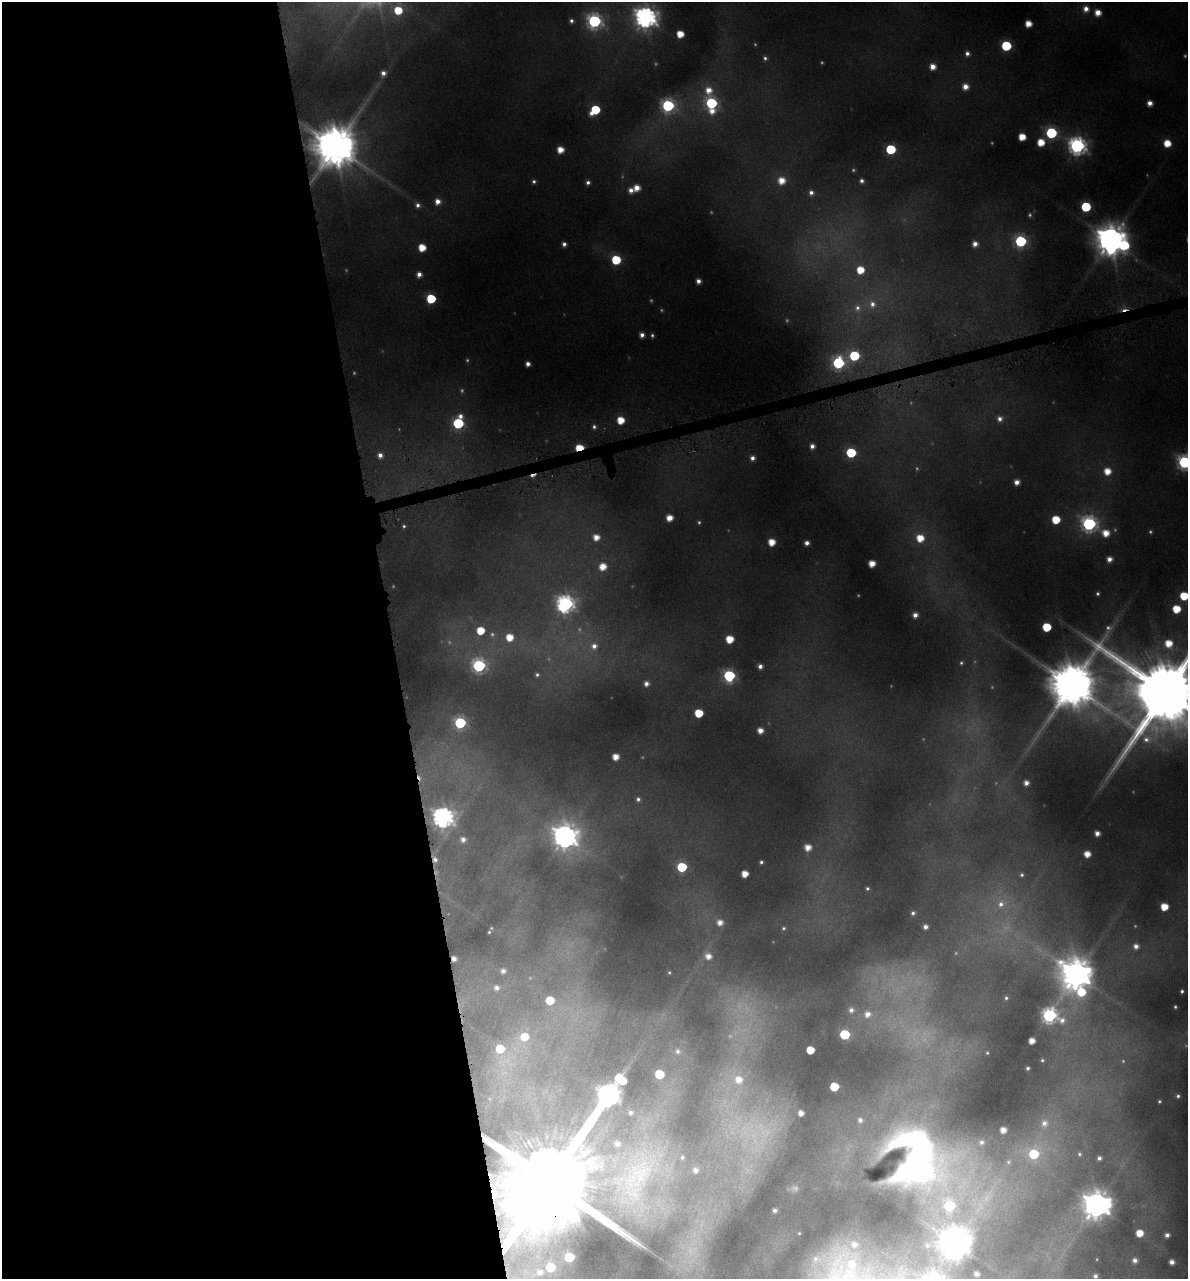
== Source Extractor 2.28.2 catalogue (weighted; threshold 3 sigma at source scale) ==
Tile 9 of 4 x 4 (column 1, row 3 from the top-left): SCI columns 103-1288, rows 1282-2558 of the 4896 x 5150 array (HDU 1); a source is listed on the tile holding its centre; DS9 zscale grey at full resolution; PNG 1190 x 1281 px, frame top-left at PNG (2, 2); no overlay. Shown black and unused: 34% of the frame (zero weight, under 4 of 8 exposures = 2% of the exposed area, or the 3 px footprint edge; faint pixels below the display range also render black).
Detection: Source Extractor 2.28.2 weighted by HDU 2 'WHT'; one run over the whole footprint, this tile lists its part. Background -0.0182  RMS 0.0096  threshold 0.0393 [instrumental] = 3 sigma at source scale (4.09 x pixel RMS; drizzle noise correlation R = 1.36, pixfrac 0.8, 0.0396/0.0396 arcsec/px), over >= 5 px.
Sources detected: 259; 67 too faint to see at this stretch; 2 cosmic-ray / hot-pixel residue — not listed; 6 inside a brighter listed object's ellipse — not listed separately; the other 184 listed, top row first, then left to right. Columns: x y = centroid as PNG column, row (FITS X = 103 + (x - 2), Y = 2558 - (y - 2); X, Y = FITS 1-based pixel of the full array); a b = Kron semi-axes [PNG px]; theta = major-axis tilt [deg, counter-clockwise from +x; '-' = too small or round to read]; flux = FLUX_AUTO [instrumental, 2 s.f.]
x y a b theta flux
1086 9 8 8 - 12
398 10 8 6 -86 42
1098 12 6 6 - 18
646 17 9 9 - 1000
571 21 6 6 - 4.8
594 21 8 8 - 310
1028 23 5 5 - 21
680 34 5 5 - 26
1006 46 6 6 - 100
967 53 6 6 - 6.3
765 58 6 5 - 3.8
933 66 5 5 - 16
383 73 6 6 - 7.6
965 87 6 6 - 14
709 90 13 11 64 23
711 103 7 7 - 180
1150 103 5 5 - 11
668 106 8 7 - 230
595 110 8 6 42 65
712 111 7 6 - 13
1051 133 7 7 - 150
1022 137 5 5 - 27
1041 142 6 6 - 29
1167 143 6 5 - 28
1077 146 8 8 - 530
335 147 15 14 - 6000
891 149 6 6 - 110
560 150 5 5 - 21
781 180 7 7 - 22
534 181 5 5 - 3.3
862 181 5 5 - 5.3
588 182 5 5 - 5.1
637 188 6 6 - 17
631 190 6 6 - 9.4
811 193 7 7 - 7
438 201 6 6 - 13
418 205 7 7 - 6.5
1086 207 6 6 - 91
1111 240 11 10 - 2600
1021 241 7 7 - 180
564 244 5 4 - 5.7
975 244 5 5 - 10
1124 245 11 8 84 65
422 247 6 6 - 30
616 260 6 6 - 69
860 270 6 6 - 32
419 274 5 5 - 9.4
698 281 5 5 - 8.3
431 299 6 6 - 82
872 304 13 12 - 16
857 308 13 12 - 14
1124 309 12 4 10 8.5
642 335 5 5 - 7.7
652 335 5 4 - 2.7
854 356 7 7 - 94
838 363 8 7 - 190
528 364 5 4 - 7.9
460 416 6 6 - 7
1000 419 7 6 - 7.6
620 420 6 6 - 30
458 423 7 7 - 130
594 427 6 5 - 4.1
812 446 5 5 - 8.3
579 448 5 4 - 39
851 453 6 6 - 94
380 455 7 6 - 9.2
752 458 6 5 - 7.4
1185 462 7 7 - 320
1107 471 7 7 - 23
1017 482 5 5 - 11
669 518 6 5 - 18
1056 520 6 6 - 42
1089 524 8 8 - 340
1106 533 8 6 -22 22
596 537 7 6 - 18
920 538 8 8 - 30
772 542 6 5 - 25
807 543 5 5 - 7.7
1109 559 6 5 - 10
872 563 5 5 - 20
602 567 8 7 - 23
1184 596 6 6 - 46
565 604 9 8 - 530
1176 609 6 6 - 38
915 615 5 5 - 9.3
1047 627 6 6 - 56
480 631 7 6 - 37
509 637 7 7 - 27
729 639 6 6 - 32
1168 643 8 7 - 28
594 646 12 12 - 17
961 663 7 6 - 3.2
479 666 8 8 - 240
760 666 4 4 - 7.1
537 675 7 6 - 4
729 676 7 7 - 180
646 684 6 6 - 7.5
1072 685 16 13 73 7200
1166 692 29 22 -83 24000
699 713 6 6 - 45
460 723 7 7 - 160
760 730 5 5 - 13
615 757 5 5 - 18
419 777 12 5 -61 9.8
1026 783 5 5 - 9
638 799 5 5 - 4.3
443 817 9 9 - 790
1097 833 5 5 - 9.7
565 837 11 10 - 1300
463 839 6 6 - 8.8
808 847 6 6 - 17
1087 854 5 5 - 18
435 859 8 6 -63 6.7
761 862 4 4 - 3.1
682 867 6 6 - 89
745 874 5 5 - 20
1022 875 6 6 - 3.1
867 888 5 4 - 2.8
1164 907 6 6 - 30
913 913 5 4 - 3.6
720 922 7 6 - 12
925 927 4 4 - 7.1
1005 927 38 24 55 64
783 928 5 4 - 2.4
489 932 3 3 - 1.9
1136 946 7 7 - 9.2
708 956 8 7 - 14
454 959 4 4 - 9.3
503 971 5 5 - 6.2
669 972 3 3 - 1.4
1076 974 11 11 - 2700
497 988 5 5 - 6
1182 991 4 4 - 3.2
1081 992 13 9 20 45
1006 998 4 4 - 2.6
550 1000 6 6 - 43
1175 1007 4 3 - 2.2
851 1010 6 5 - 5.9
867 1014 10 9 - 13
1050 1015 9 7 -16 340
844 1034 6 6 - 90
524 1037 30 18 77 63
1032 1041 5 5 - 16
501 1050 47 23 -72 100
810 1050 5 5 - 33
678 1051 9 8 - 6.2
987 1053 5 5 - 2.2
1042 1060 4 4 - 2.2
1028 1068 4 4 - 3.3
659 1074 6 6 - 54
738 1080 32 23 -73 65
834 1087 6 5 - 49
608 1095 19 8 54 1100
1178 1096 5 5 - 3.9
1159 1101 3 3 - 1.9
630 1113 4 4 - 3.6
801 1113 5 4 - 11
1003 1130 5 5 - 14
752 1131 62 39 -45 180
981 1142 9 9 - 7.4
617 1144 6 6 - 7.9
1035 1153 49 31 30 200
1079 1154 8 7 - 5.1
917 1156 90 54 -39 1000
682 1157 4 4 - 2.7
1099 1158 4 4 - 5.2
695 1170 6 5 - 7.3
549 1183 50 25 -80 54000
1096 1205 10 10 - 2000
775 1210 4 4 - 4.8
799 1233 3 3 - 1.3
1139 1233 7 6 - 26
1167 1235 8 7 - 9.1
955 1243 11 11 - 3200
691 1251 61 26 73 71
569 1257 6 6 - 71
816 1259 14 11 -6 8.3
1135 1260 6 6 - 8.1
1172 1262 6 6 - 11
550 1267 6 6 - 62
539 1272 15 9 19 13
976 1274 4 4 - 5.3
845 1275 64 26 63 110
1095 1276 4 4 - 4.3
Overlapping masked pixels (flux is a lower limit): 7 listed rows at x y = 335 147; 1124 309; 579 448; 419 777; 435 859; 454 959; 549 1183
Isophote crosses this tile's border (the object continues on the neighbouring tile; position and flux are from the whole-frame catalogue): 6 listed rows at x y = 398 10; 646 17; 1185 462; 1184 596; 1166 692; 845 1275